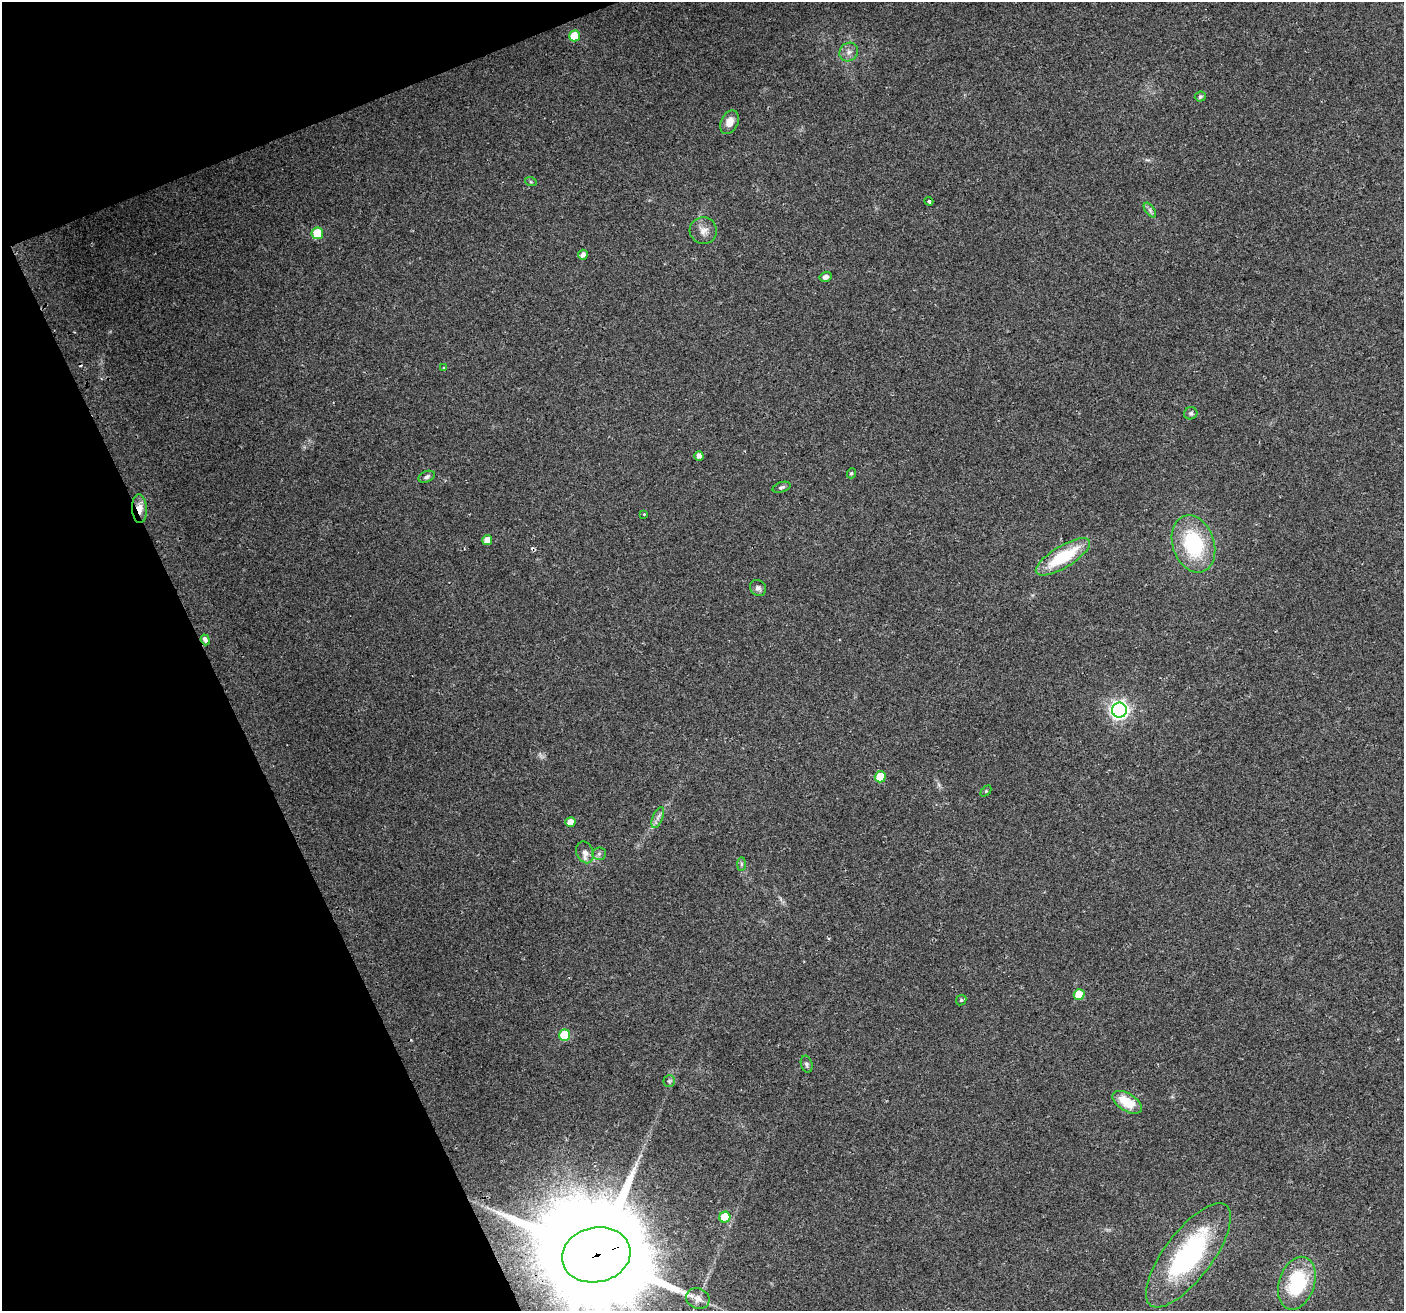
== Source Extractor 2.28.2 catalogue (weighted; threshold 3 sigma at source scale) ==
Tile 5 of 4 x 4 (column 1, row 2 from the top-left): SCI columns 33-1434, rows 2771-4079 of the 5668 x 5486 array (HDU 1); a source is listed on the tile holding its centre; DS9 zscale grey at full resolution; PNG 1406 x 1313 px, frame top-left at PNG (2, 2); each listed source drawn as its Kron ellipse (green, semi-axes under 4 px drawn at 4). Shown black and unused: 19% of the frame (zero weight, under 2 of 3 exposures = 2% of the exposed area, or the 3 px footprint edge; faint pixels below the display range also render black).
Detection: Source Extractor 2.28.2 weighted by HDU 2 'WHT'; one run over the whole footprint, this tile lists its part. Background 0.0543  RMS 0.011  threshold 0.0493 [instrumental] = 3 sigma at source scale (4.5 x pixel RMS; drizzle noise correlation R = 1.50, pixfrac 1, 0.0396/0.0396 arcsec/px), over >= 5 px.
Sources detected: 47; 4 cosmic-ray / hot-pixel residue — neither listed nor drawn; the other 43 listed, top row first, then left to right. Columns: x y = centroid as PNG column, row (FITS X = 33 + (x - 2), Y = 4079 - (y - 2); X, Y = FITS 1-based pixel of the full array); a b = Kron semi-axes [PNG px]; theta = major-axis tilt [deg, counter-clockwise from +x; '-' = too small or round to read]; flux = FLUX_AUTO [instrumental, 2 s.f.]
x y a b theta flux
574 36 5 5 - 26
849 52 10 9 - 5.4
1200 97 5 5 - 2.4
729 122 12 8 63 9.4
531 182 6 3 -18 1.3
929 201 4 3 - 2.7
1150 210 8 4 -54 2.7
703 231 14 13 - 8.9
317 233 6 6 - 39
583 255 5 5 - 5.4
825 277 6 5 - 4.8
444 368 4 4 - 1.3
1191 413 6 6 - 2.5
699 456 5 4 - 5.6
851 473 5 4 - 1.6
427 477 9 5 22 2.9
781 487 9 5 18 2.7
139 509 14 7 -86 10
644 514 4 4 - 0.81
487 540 5 5 - 13
1193 544 29 21 -71 82
1063 557 31 11 31 57
758 588 9 7 -43 3.3
205 640 5 3 - 10
1119 710 7 7 - 390
880 777 5 5 - 26
986 791 6 4 45 1.2
658 817 11 5 68 4.2
570 822 5 5 - 12
585 852 11 8 -65 6.3
599 854 6 6 - 2.6
741 864 7 4 89 2
1079 994 5 5 - 32
961 1000 6 4 45 1.5
565 1035 5 5 - 53
807 1064 8 5 -74 2.8
669 1081 6 6 - 2
1127 1102 16 8 -31 25
725 1217 5 5 - 32
596 1255 34 27 12 34000
1188 1255 62 24 53 170
1297 1283 27 17 72 75
698 1298 12 10 -20 6.6
Overlapping masked pixels (flux is a lower limit): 3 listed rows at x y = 139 509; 205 640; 596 1255
Isophote crosses this tile's border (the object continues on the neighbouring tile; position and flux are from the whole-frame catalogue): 1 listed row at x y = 596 1255